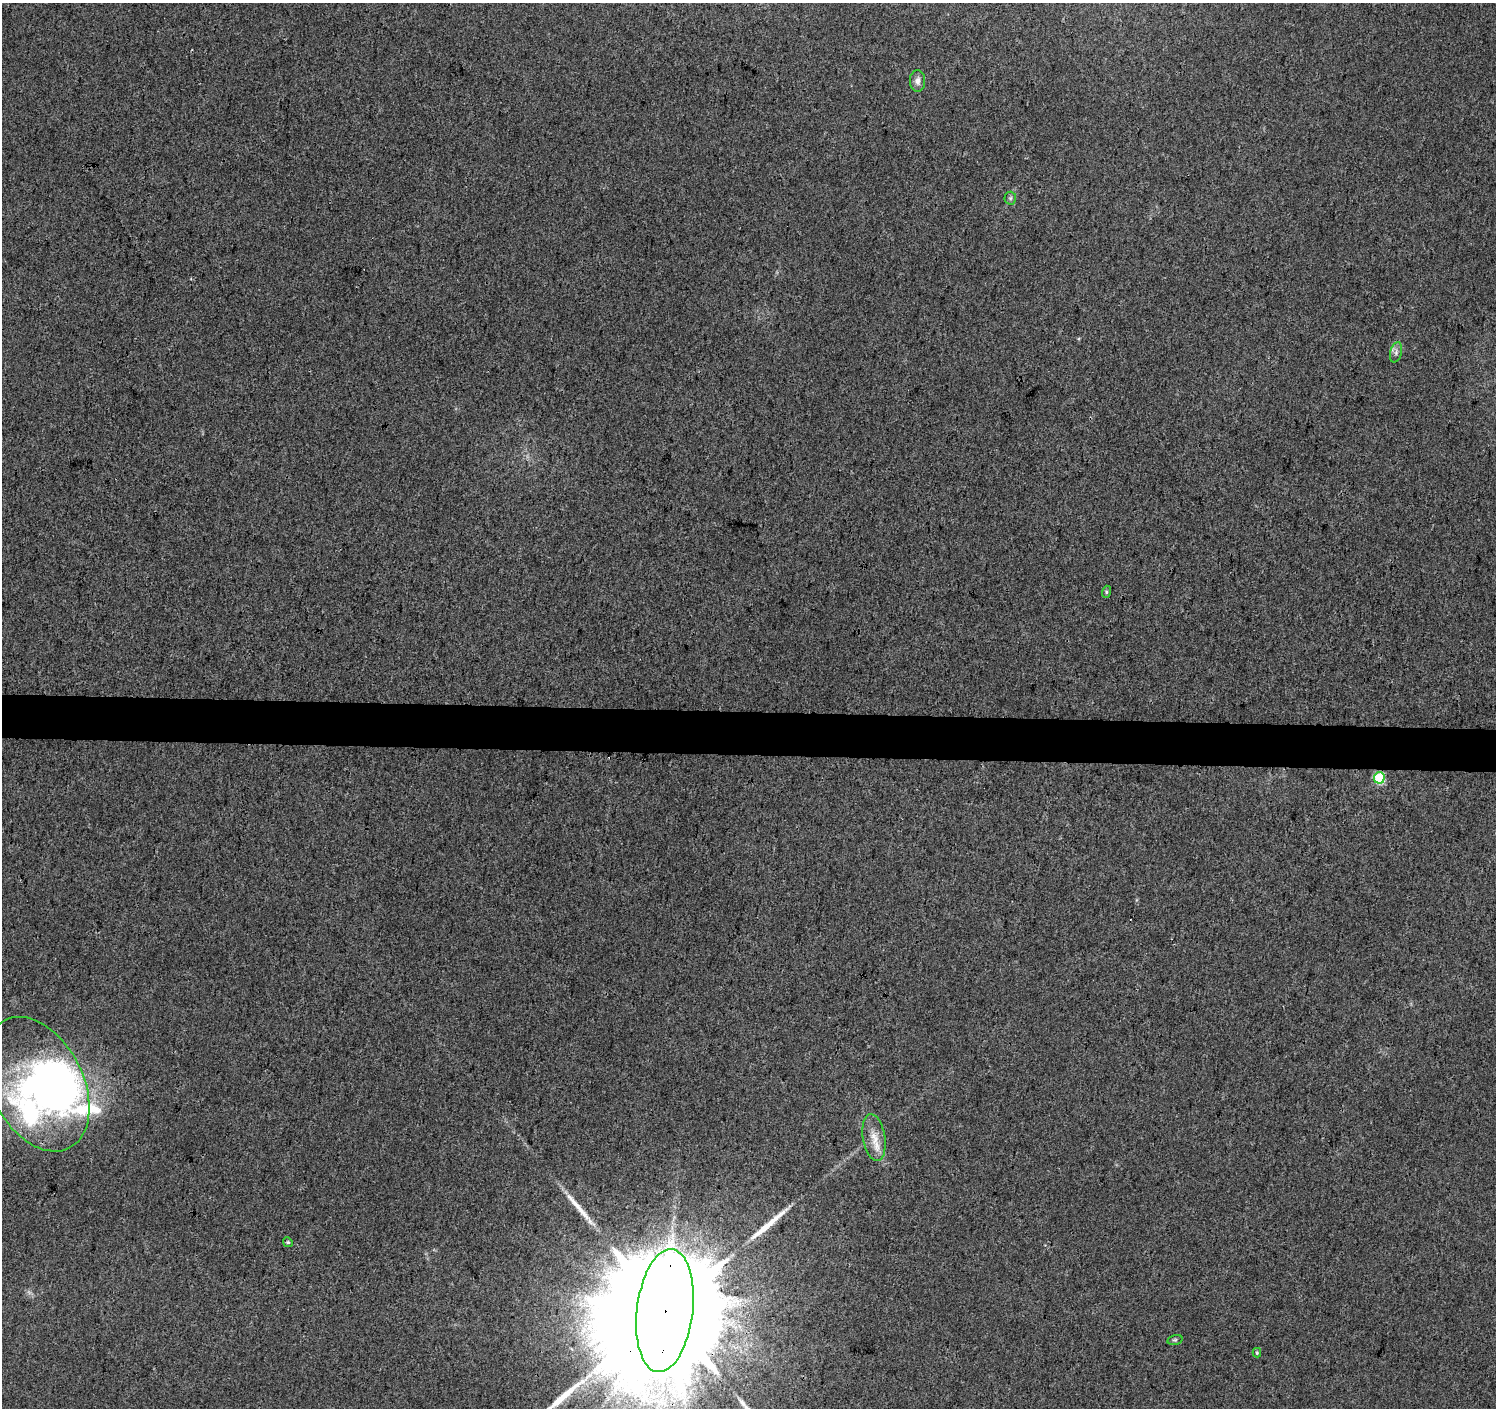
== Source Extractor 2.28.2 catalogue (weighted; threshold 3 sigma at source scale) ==
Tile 5 of 3 x 3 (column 2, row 2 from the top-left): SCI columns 1503-2996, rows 1688-3093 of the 4490 x 4726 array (HDU 1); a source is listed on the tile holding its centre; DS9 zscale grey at full resolution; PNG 1498 x 1410 px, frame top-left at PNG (2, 3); each listed source drawn as its Kron ellipse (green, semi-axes under 4 px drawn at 4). Shown black and unused: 3% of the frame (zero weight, under 3 of 4 exposures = <1% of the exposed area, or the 3 px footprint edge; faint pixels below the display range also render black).
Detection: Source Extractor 2.28.2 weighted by HDU 2 'WHT'; one run over the whole footprint, this tile lists its part. Background 0.00866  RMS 0.0039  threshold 0.0176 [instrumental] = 3 sigma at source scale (4.5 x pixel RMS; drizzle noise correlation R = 1.50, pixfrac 1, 0.0396/0.0396 arcsec/px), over >= 5 px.
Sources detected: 18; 2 inside a brighter object's white glare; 3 long thin detections or spike segments (spike, bleed or trail) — neither listed nor drawn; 2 inside a brighter listed object's ellipse — not listed separately; the other 11 listed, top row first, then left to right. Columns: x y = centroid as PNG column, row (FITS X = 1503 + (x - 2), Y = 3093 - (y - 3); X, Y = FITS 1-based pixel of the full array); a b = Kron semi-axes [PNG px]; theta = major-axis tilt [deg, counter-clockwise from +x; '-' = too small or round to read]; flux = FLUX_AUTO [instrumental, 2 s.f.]
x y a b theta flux
917 81 11 7 -89 1.9
1010 198 6 6 - 0.72
1396 352 10 6 76 1.4
1106 592 6 4 72 0.59
1379 778 5 5 - 27
37 1084 72 46 -63 110
874 1138 23 11 -80 6.1
288 1242 5 4 - 0.51
665 1311 62 28 83 32000
1175 1340 7 4 15 0.65
1257 1353 4 4 - 0.45
Overlapping masked pixels (flux is a lower limit): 1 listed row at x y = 665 1311